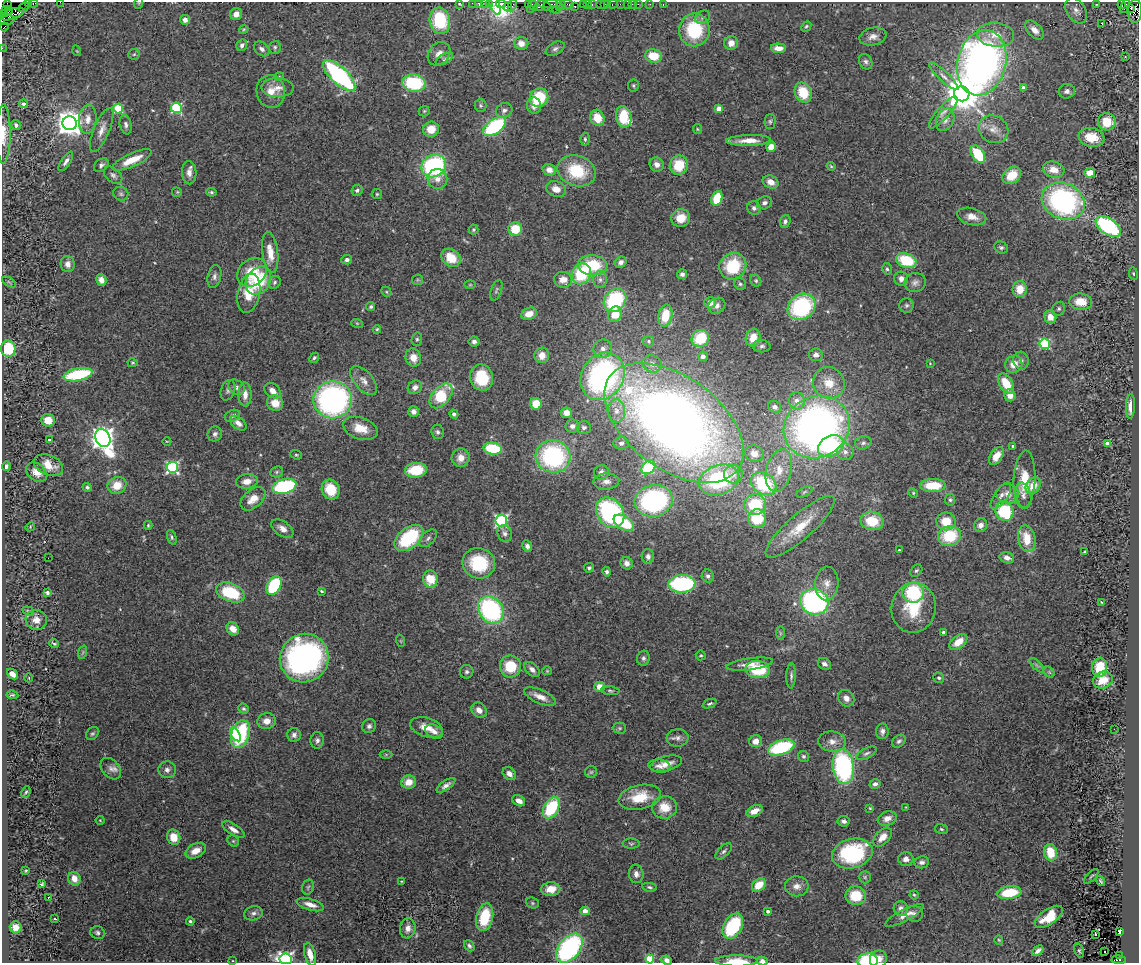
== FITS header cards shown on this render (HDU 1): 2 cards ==
NAXIS1  =                 1137
NAXIS2  =                  961

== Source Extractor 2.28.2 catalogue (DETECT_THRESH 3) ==
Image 1137 x 961 px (HDU 1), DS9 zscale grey, 1 PNG px = 1 image px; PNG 1141 x 965 px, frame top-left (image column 1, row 961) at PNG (2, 2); each listed source drawn as its Kron ellipse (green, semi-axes under 4 px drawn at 4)
Background 3.45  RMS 0.058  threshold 0.175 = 3 sigma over >= 5 px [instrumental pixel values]
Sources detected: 474; all 474 listed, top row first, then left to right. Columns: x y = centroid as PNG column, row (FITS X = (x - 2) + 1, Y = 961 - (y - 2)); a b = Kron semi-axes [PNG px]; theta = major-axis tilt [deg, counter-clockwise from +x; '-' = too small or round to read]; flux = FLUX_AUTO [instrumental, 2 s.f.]
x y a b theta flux
60 2 2 2 - 15
28 3 3 2 - 150
33 3 4 3 - 210
139 3 5 3 - 3.9
460 3 3 3 - 76
472 3 2 2 - 100
485 3 2 2 - 140
479 4 4 3 - 410
489 4 3 2 - 230
494 4 12 5 -67 430
501 4 5 4 - 1700
528 4 3 2 - 110
544 4 10 3 -34 710
551 4 7 4 8 610
561 4 5 3 - 200
567 4 7 3 -9 430
583 4 3 3 - 130
587 4 3 2 - 220
600 4 2 2 - 180
604 4 3 2 - 150
608 4 2 2 - 110
613 4 5 3 - 290
620 4 2 2 - 36
627 4 3 3 - 300
633 4 3 2 - 78
638 4 2 2 - 79
650 4 2 2 - 31
663 4 3 2 - 160
1097 4 3 2 - 2.8
1121 4 3 2 - 220
7 5 3 3 - 370
512 5 6 3 63 240
533 5 5 4 - 420
592 5 3 2 - 140
539 6 6 3 49 480
574 6 3 3 - 290
1125 6 7 3 66 210
24 7 5 2 - 140
508 7 4 3 - 480
559 7 3 3 - 120
1131 8 3 3 - 760
530 9 2 2 - 120
7 10 6 4 -4 1200
556 10 2 2 - 970
1076 11 14 9 -56 25
1135 11 12 7 89 3200
5 14 3 2 - 130
13 14 12 5 20 3300
236 14 6 6 - 28
703 17 8 6 30 10
7 20 8 4 12 2500
185 20 5 4 - 23
440 21 13 10 -81 250
1102 23 3 3 - 31
806 26 6 4 48 5.8
4 27 4 2 - 210
244 29 5 3 - 4
694 30 16 15 - 230
1034 30 11 6 -47 30
996 35 18 12 -6 67
873 37 14 8 13 27
521 43 7 6 - 37
731 43 7 7 - 27
242 45 6 5 - 14
275 47 6 6 - 7.8
2 48 2 2 - 54
778 48 7 5 -3 33
262 49 9 6 -40 17
555 49 10 6 27 13
77 51 5 3 - 2.9
134 54 6 5 - 6.7
439 54 13 10 50 29
653 56 8 6 -13 88
1125 57 3 3 - 5.9
444 59 9 5 28 8
866 62 8 6 -61 12
982 63 33 24 76 2100
339 76 20 8 -43 700
944 76 19 5 -43 23
279 77 5 3 - 3.4
414 83 11 8 -8 260
633 85 6 5 - 6.6
277 88 16 9 -1 36
1024 88 4 3 - 35
271 91 16 14 -78 52
1067 91 8 7 - 14
803 93 10 8 -66 120
962 94 8 7 - 10000
539 98 10 8 45 170
23 104 4 4 - 13
480 106 6 6 - 7.4
534 106 8 7 - 30
118 108 5 5 - 240
176 108 5 5 - 380
719 109 4 4 - 57
504 110 8 7 - 16
424 111 5 5 - 5.4
943 112 20 6 48 29
624 117 10 7 -75 160
597 118 8 7 - 74
88 119 14 9 84 37
945 120 12 8 64 28
770 121 7 5 90 8.5
1107 122 9 8 - 99
70 123 7 7 - 4900
16 125 5 4 - 13
126 125 10 6 -79 13
495 127 13 7 34 370
431 129 8 7 - 61
697 129 5 4 - 4.3
993 129 15 13 -31 42
102 130 24 8 67 39
3 134 29 7 90 46
1091 137 13 9 -10 88
585 139 6 4 -89 7.1
748 140 22 5 2 48
771 147 5 5 - 38
978 154 10 6 -57 170
132 160 21 6 24 79
66 161 11 4 56 17
657 164 7 6 - 23
101 165 8 5 39 11
679 165 10 9 - 110
434 166 12 11 - 520
831 166 4 3 - 4.5
1054 169 11 8 -16 51
549 170 7 6 - 30
577 171 19 15 -20 190
189 173 11 7 -87 26
1090 173 5 5 - 56
113 175 10 6 -40 14
1012 175 10 7 37 84
437 179 10 9 - 29
771 182 8 6 -24 32
556 189 10 8 -23 39
357 190 6 5 - 13
177 192 5 5 - 5.2
211 192 5 3 - 6.6
121 194 8 7 - 11
377 194 5 5 - 5.6
717 198 7 5 70 140
1063 201 22 18 -24 790
764 203 7 6 - 15
754 208 7 6 - 12
972 217 15 8 -13 37
681 218 9 9 - 66
785 221 6 5 - 12
1108 226 14 8 -36 470
515 229 7 7 - 100
474 230 5 5 - 6.4
1001 247 7 6 - 9.7
270 252 20 8 -83 65
451 258 10 8 -38 92
347 260 5 5 - 12
906 261 10 7 -20 180
621 262 6 5 - 15
68 264 8 7 - 21
593 265 15 10 -4 170
733 266 14 13 - 170
887 269 6 4 -74 7.2
252 272 16 13 38 120
581 274 11 9 63 220
682 274 5 5 - 14
1133 274 6 4 -82 5.9
214 276 12 6 77 17
901 279 7 7 - 21
101 280 6 5 - 26
418 280 5 5 - 5.1
563 280 9 8 - 42
600 280 8 6 -89 16
258 281 15 11 56 160
756 281 6 5 - 6.6
9 282 8 3 -32 4.6
275 282 6 5 - 9.3
915 282 11 9 9 20
740 284 6 5 - 7.4
470 285 6 4 0 4.9
1020 289 8 7 - 59
496 290 11 5 71 9.3
386 292 5 4 - 5.2
249 293 20 11 78 100
615 300 13 10 52 330
1081 302 11 8 -4 76
710 303 6 5 - 28
906 305 7 7 - 11
717 306 9 7 36 18
371 307 5 4 - 6.9
801 307 15 12 36 390
1059 309 7 6 - 8.7
529 314 8 6 23 48
615 314 8 6 64 83
665 316 11 7 80 90
1050 317 6 6 - 41
357 323 6 4 -19 4.4
377 329 4 4 - 5
700 338 9 8 - 130
753 338 9 7 71 59
417 339 7 5 76 6.8
474 341 5 5 - 13
649 341 5 5 - 6.7
1045 344 5 5 - 340
762 346 9 6 0 11
8 349 8 7 - 150
603 349 9 9 - 26
542 355 8 7 - 33
816 355 7 6 - 17
703 356 5 4 - 18
314 358 5 4 - 7.5
413 358 9 7 -73 44
1021 361 9 7 -79 17
133 363 5 4 - 4.7
930 363 3 3 - 3.3
652 364 10 8 -21 22
1014 364 9 8 - 43
78 375 14 6 11 270
602 376 25 21 58 950
482 378 13 11 -76 170
364 381 17 9 -50 33
829 383 16 15 - 81
1006 383 11 6 -59 88
236 387 9 7 -35 14
415 387 7 6 - 19
228 390 10 7 71 13
272 391 9 6 -40 30
245 394 12 6 -90 32
1010 395 6 5 - 32
441 396 14 9 50 200
333 400 19 18 - 1000
797 401 8 8 - 35
275 403 8 7 - 55
536 404 6 5 - 80
1130 406 12 4 87 37
775 407 6 5 - 19
616 411 11 8 -87 30
413 412 5 5 - 22
566 413 5 5 - 29
454 414 5 4 - 10
232 416 8 5 24 14
48 420 7 6 - 62
238 423 9 5 -39 22
674 423 79 46 -36 4000
572 426 7 6 - 17
817 427 34 30 31 2200
360 428 18 11 -19 68
584 428 7 6 - 12
438 432 7 6 - 11
215 434 7 7 - 13
103 438 9 7 -63 3800
49 440 3 3 - 8
167 441 4 3 - 3
621 443 7 6 - 11
863 443 8 6 13 11
1107 443 4 3 - 31
831 446 13 10 27 310
1013 446 3 3 - 6.2
493 449 9 6 -8 220
845 452 8 8 - 22
754 454 9 8 - 31
296 455 6 4 -21 5.7
553 456 17 16 - 550
996 456 10 6 56 47
461 458 9 9 - 40
48 465 15 10 -23 56
6 466 5 3 - 10
172 467 6 5 - 670
648 467 8 6 44 250
416 470 11 7 5 140
779 470 22 12 76 79
37 472 12 8 -36 38
277 472 6 5 - 6.9
601 472 7 7 - 19
733 474 9 9 - 24
1024 479 29 11 87 89
719 480 20 14 19 330
247 481 11 7 8 38
606 481 13 8 4 27
764 484 13 10 -35 270
117 485 10 8 29 62
284 486 12 7 14 400
933 486 13 6 0 100
1033 486 9 6 55 59
87 487 4 4 - 7.1
331 489 10 8 -68 110
804 492 9 4 28 8.6
913 493 5 4 - 4.5
1008 494 11 9 -14 29
1023 495 13 7 -77 19
1001 496 15 6 56 22
253 499 14 9 41 49
950 500 6 5 - 6.8
654 501 19 16 12 520
755 505 11 10 - 170
1004 511 10 8 -60 240
610 513 16 13 -54 630
757 518 9 9 - 140
501 521 6 5 - 770
872 521 11 9 -10 110
946 521 10 9 - 79
624 523 11 6 -33 180
148 525 4 3 - 4.9
980 525 7 6 - 19
30 527 5 4 - 3.8
800 527 44 12 41 140
282 529 12 7 -35 27
505 533 8 7 - 14
950 536 11 10 - 170
172 537 8 4 -74 8
409 538 17 10 39 280
428 538 11 6 44 13
1027 539 13 8 -77 87
527 546 6 5 - 14
899 550 2 2 - 3.6
1085 552 3 2 - 3.8
648 557 7 6 - 15
48 558 2 2 - 12
1007 558 7 5 -17 20
479 563 16 15 - 220
627 563 6 6 - 21
589 568 5 4 - 7.7
916 571 7 5 48 7.5
607 572 5 4 - 9.1
708 576 6 6 - 12
430 579 8 7 - 89
827 583 17 11 86 40
682 584 13 9 2 450
274 586 10 6 61 270
321 591 4 2 - 4.7
230 592 15 9 -21 200
47 593 4 3 - 8.9
913 593 10 10 - 270
814 602 14 12 -17 780
1101 602 4 3 - 3
914 608 25 22 81 160
491 610 14 11 -53 630
28 611 6 4 -21 5.3
36 620 10 10 - 33
233 629 7 5 -50 38
943 632 3 3 - 19
780 633 7 4 -89 7.3
401 641 6 3 -71 3.8
958 642 10 6 37 60
54 644 5 3 - 5.7
83 652 7 4 72 6.1
701 655 5 5 - 6.1
304 658 25 24 - 1100
643 658 7 6 - 12
750 664 23 6 8 40
824 664 7 5 -33 16
1037 665 9 3 -45 7.9
510 666 11 10 - 120
1100 667 9 7 84 100
532 669 9 5 -43 18
758 670 12 8 -8 170
547 671 5 4 - 4.3
467 672 7 6 - 10
1049 672 6 4 -46 7
12 674 6 4 -42 30
791 676 12 4 88 12
29 678 4 3 - 2.5
939 678 5 5 - 8.9
1103 680 10 8 22 64
600 687 5 5 - 36
610 691 9 4 -6 7.7
12 695 6 3 -7 6.6
540 697 17 6 -24 37
846 698 9 7 -50 27
710 704 7 4 23 7.5
244 709 5 4 - 7.3
479 710 8 7 - 29
267 721 9 8 - 35
369 726 7 6 - 12
426 727 17 9 -18 48
620 728 6 5 - 7.2
1114 729 2 2 - 12
882 731 8 6 86 16
434 732 9 6 -30 23
92 734 7 5 41 7.5
235 734 8 4 -59 70
240 734 14 9 72 360
294 735 7 6 - 15
678 738 11 9 5 19
317 740 8 6 85 14
756 741 6 6 - 31
832 741 13 10 -6 34
899 741 7 5 40 10
781 747 14 7 19 320
866 753 11 5 27 11
386 754 6 4 0 5.9
804 756 6 5 - 8.5
666 764 16 7 15 39
659 766 11 6 -8 20
843 767 17 10 -82 600
111 769 12 8 -48 23
167 770 9 8 - 17
591 772 6 6 - 6.7
509 774 7 5 -42 21
409 782 7 6 - 51
875 784 5 4 - 14
446 785 11 4 35 17
26 792 6 3 66 5.8
640 797 21 12 11 110
519 801 7 5 -32 25
664 807 12 11 - 71
906 807 3 3 - 2.8
551 808 11 7 61 240
870 808 3 3 - 3.8
755 811 8 5 24 43
887 818 10 7 20 27
100 820 4 4 - 3.8
844 821 6 5 - 15
233 829 12 5 -32 27
941 829 6 5 - 6.5
174 837 8 6 -66 67
883 837 11 7 46 34
233 841 6 5 - 6.3
631 844 8 5 0 7.6
196 851 11 7 28 45
724 851 10 5 44 11
1050 852 8 6 -74 100
852 853 21 14 14 410
906 859 7 6 - 22
922 862 7 6 - 14
26 870 4 2 - 3.7
636 874 9 7 -83 21
1091 876 9 2 45 4.9
865 877 6 6 - 8.3
74 879 7 6 - 40
401 881 3 2 - 2.8
1101 881 5 3 - 5.2
42 884 3 3 - 4.6
759 885 8 5 42 70
797 886 12 10 -2 29
308 887 7 5 74 9
650 887 7 4 -7 7.9
551 889 9 7 3 44
1009 893 12 6 8 170
914 895 5 4 - 4.5
856 896 10 9 - 120
48 898 3 3 - 35
532 903 7 5 -23 7.1
310 904 14 5 -17 34
901 908 7 7 - 19
585 911 5 4 - 27
768 911 4 3 - 14
253 913 9 7 13 16
914 914 8 7 - 14
904 915 21 6 28 29
485 917 14 8 78 160
1049 917 16 7 34 91
55 919 3 2 - 3.4
190 921 4 4 - 6.6
733 926 14 9 60 270
16 927 6 6 - 29
408 928 10 8 82 24
1120 931 4 3 - 79
98 933 7 6 - 11
1096 934 3 3 - 41
999 940 5 4 - 4.5
469 946 6 4 -50 10
569 948 17 10 51 670
1038 951 6 4 43 17
1079 951 7 4 -72 6.3
1105 952 3 2 - 12
310 954 12 5 -75 50
1120 955 3 2 - 290
286 959 6 5 - 1100
650 959 4 4 - 190
878 959 9 8 - 30
667 960 5 4 - 16
1119 960 7 3 -6 1800
233 961 3 3 - 3.3
736 961 21 5 0 79
762 961 5 4 - 18
868 961 10 7 1 190
At the frame edge (FLAGS 8, measured only in part): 22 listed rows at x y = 60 2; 28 3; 33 3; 139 3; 460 3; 472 3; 485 3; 479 4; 489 4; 501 4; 1135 11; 7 20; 2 48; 3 134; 569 948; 286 959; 650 959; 667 960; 233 961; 736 961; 762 961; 868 961